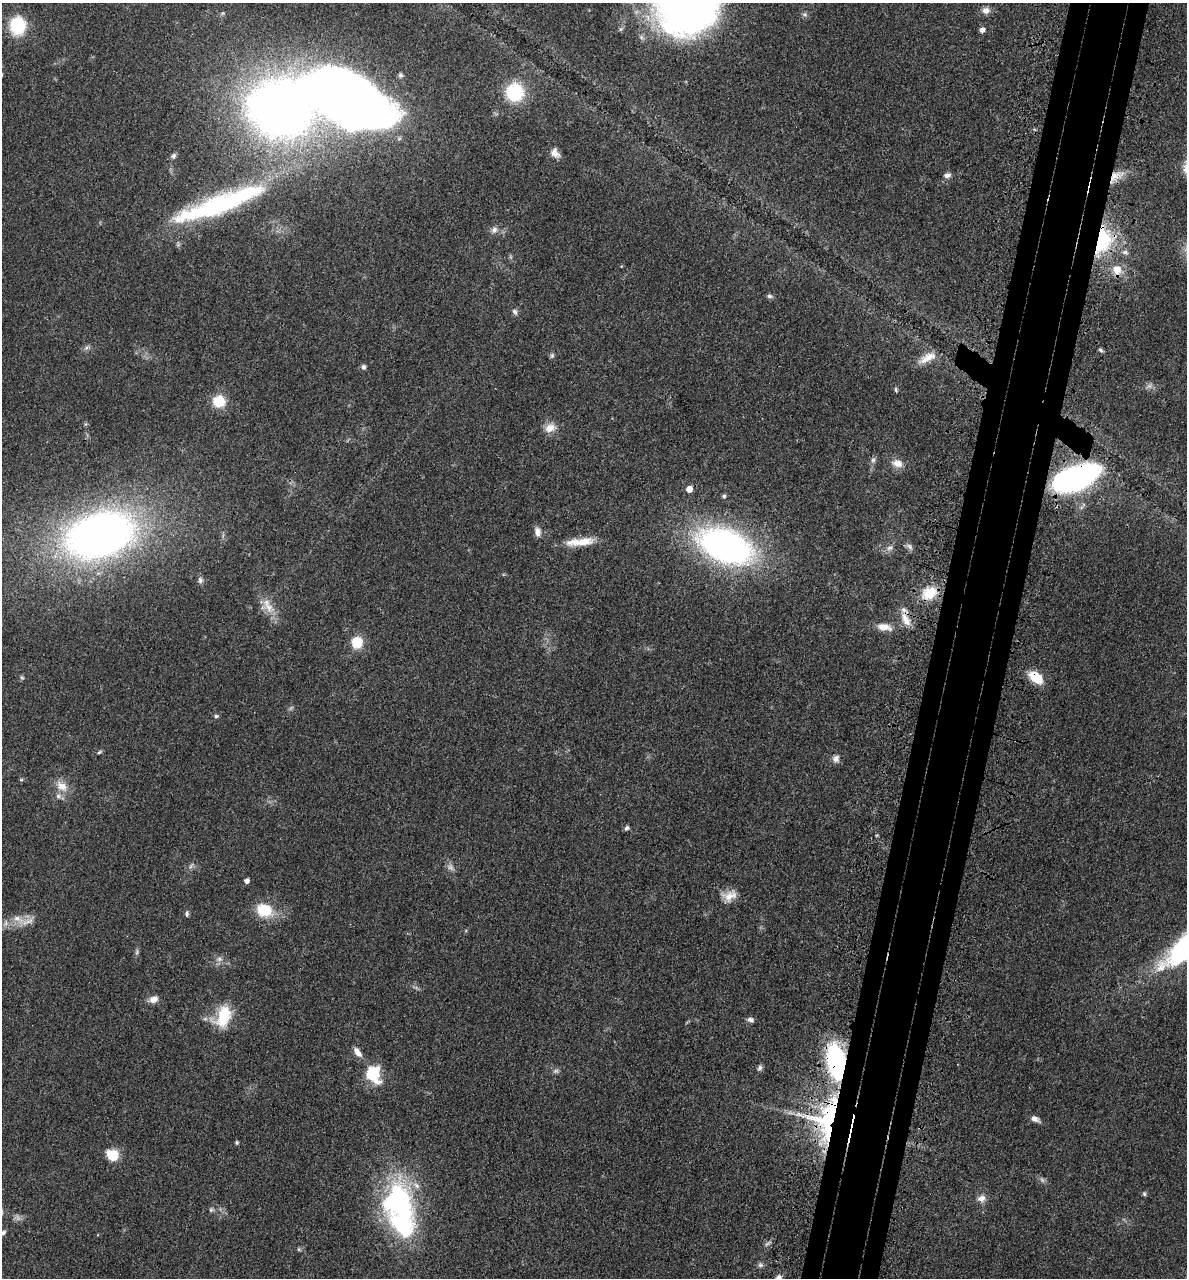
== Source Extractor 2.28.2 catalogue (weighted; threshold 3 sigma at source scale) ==
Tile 10 of 4 x 4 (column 2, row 3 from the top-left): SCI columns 1504-2688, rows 1347-2622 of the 5260 x 5242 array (HDU 1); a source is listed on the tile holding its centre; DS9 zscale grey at full resolution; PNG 1189 x 1280 px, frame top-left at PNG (2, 3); no overlay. Shown black and unused: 7% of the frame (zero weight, under 3 of 4 exposures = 7% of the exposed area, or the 3 px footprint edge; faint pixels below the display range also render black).
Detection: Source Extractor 2.28.2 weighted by HDU 2 'WHT'; one run over the whole footprint, this tile lists its part. Background 0.041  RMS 0.005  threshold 0.0223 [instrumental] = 3 sigma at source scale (4.5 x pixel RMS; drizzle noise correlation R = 1.50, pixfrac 1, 0.05/0.05 arcsec/px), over >= 5 px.
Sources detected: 95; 8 too faint to see at this stretch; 3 inside a brighter object's white glare — not listed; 7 inside a brighter listed object's ellipse — not listed separately; the other 77 listed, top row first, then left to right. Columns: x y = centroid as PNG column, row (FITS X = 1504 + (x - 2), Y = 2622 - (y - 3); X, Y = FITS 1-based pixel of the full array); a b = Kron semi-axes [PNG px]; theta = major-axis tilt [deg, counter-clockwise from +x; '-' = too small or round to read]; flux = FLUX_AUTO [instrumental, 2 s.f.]
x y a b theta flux
687 3 60 56 -22 320
986 10 11 9 0 3.1
804 14 7 7 - 1.3
17 26 18 16 -89 24
982 30 5 5 - 2.5
400 75 7 6 - 1.1
514 92 15 14 - 34
350 98 72 37 -25 730
555 153 13 9 -54 3.8
174 156 7 5 73 1.3
947 175 10 7 16 1.9
1116 176 22 12 40 7.6
218 206 101 23 18 86
494 230 9 8 - 2.4
1102 241 33 19 72 41
1125 252 9 6 -9 1.7
1117 270 14 11 -83 7.1
770 296 8 6 -7 1.2
515 312 9 6 -62 1.5
87 348 10 6 36 1.5
1101 350 7 4 -29 0.91
552 355 7 5 75 1
927 358 26 10 28 6.6
363 367 6 5 - 1.5
1150 386 9 7 18 1.9
896 390 6 4 -75 0.78
219 401 12 11 - 13
550 428 15 11 26 5.3
873 460 9 6 79 1.5
897 463 14 10 -16 4.8
1075 478 37 15 21 210
689 489 5 5 - 5.7
724 496 7 5 65 1
537 532 12 8 -81 3.1
100 535 58 36 17 340
580 542 37 9 6 9.9
726 546 52 28 -22 180
909 547 12 7 -45 1.8
890 548 12 7 28 2.5
200 580 9 7 -89 1.5
929 593 20 14 32 14
268 606 27 13 -57 8.1
906 619 22 11 -68 6.5
884 627 20 10 -8 5.9
357 642 9 8 - 15
22 677 7 5 -67 0.79
1036 677 18 11 -36 11
216 716 7 4 -9 0.95
99 752 7 4 28 0.79
836 758 10 9 - 2.5
21 780 6 4 1 0.59
62 786 19 12 -38 6.4
626 828 6 4 34 1.4
247 881 4 4 - 2.5
729 896 20 13 20 6.1
264 910 18 13 -17 17
187 914 8 5 85 1.1
27 921 27 9 24 5.5
137 952 10 5 67 1.1
153 999 10 7 24 4
223 1017 25 16 66 20
751 1020 8 6 -26 1.8
357 1052 14 7 -55 3.5
760 1068 8 6 64 1.5
373 1074 19 14 -69 20
833 1110 77 47 56 110
1035 1119 11 6 -22 2.7
237 1142 4 4 - 0.78
112 1155 12 10 -42 11
1144 1194 6 5 - 0.81
982 1198 10 9 - 3.4
397 1203 40 33 -70 100
211 1210 8 6 24 1.1
3 1233 8 5 37 1.3
299 1249 6 5 - 0.77
760 1265 8 6 -31 1.2
778 1278 8 7 - 3.1
Overlapping masked pixels (flux is a lower limit): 7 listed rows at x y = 1116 176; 1102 241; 1117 270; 1075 478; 906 619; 1036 677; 833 1110
Isophote crosses this tile's border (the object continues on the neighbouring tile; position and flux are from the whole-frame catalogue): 3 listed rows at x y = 687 3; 3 1233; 778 1278